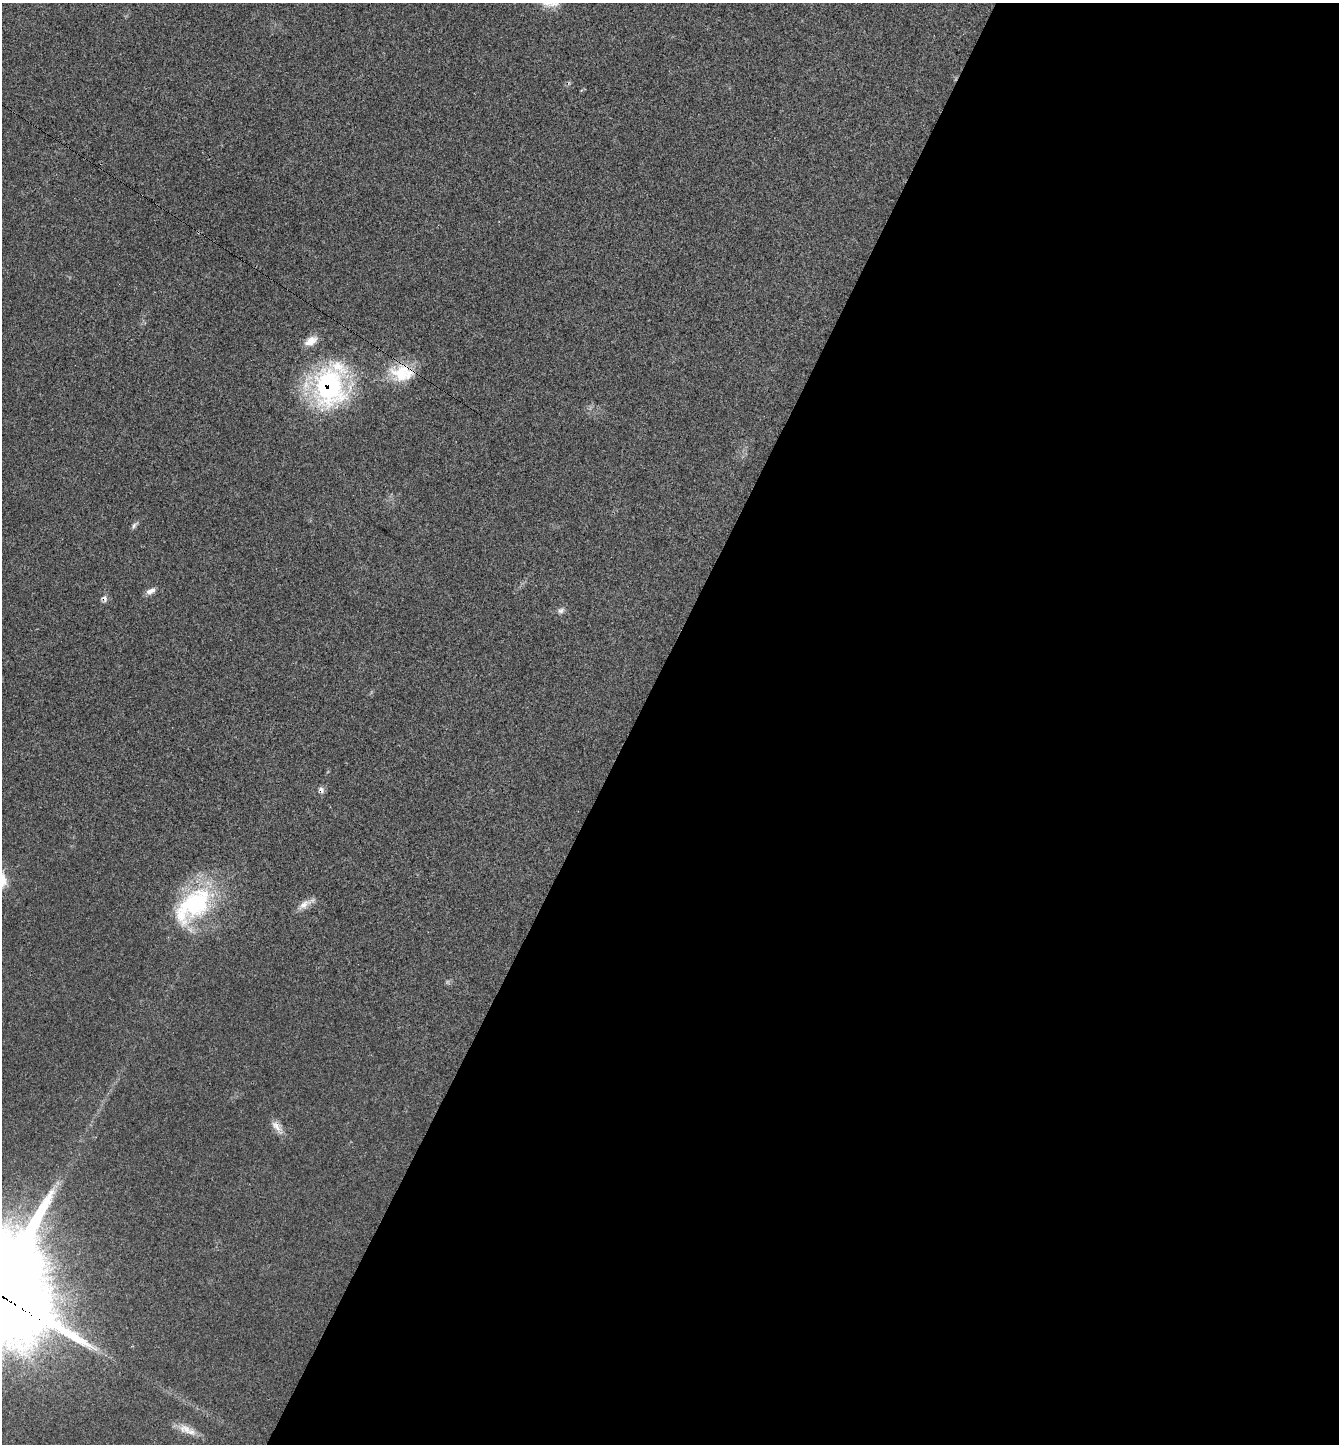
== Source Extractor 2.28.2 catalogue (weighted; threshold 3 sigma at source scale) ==
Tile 12 of 4 x 4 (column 4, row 3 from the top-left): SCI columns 4190-5526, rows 1500-2941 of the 5851 x 5844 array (HDU 1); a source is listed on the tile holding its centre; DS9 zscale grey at full resolution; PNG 1341 x 1446 px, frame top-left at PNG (2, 3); no overlay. Shown black and unused: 53% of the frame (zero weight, under 3 of 4 exposures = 3% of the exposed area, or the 3 px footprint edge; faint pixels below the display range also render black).
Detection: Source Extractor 2.28.2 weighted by HDU 2 'WHT'; one run over the whole footprint, this tile lists its part. Background 0.0232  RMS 0.0039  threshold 0.0175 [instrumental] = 3 sigma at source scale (4.5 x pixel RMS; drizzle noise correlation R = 1.50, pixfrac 1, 0.05/0.05 arcsec/px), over >= 5 px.
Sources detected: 14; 1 too faint to see at this stretch — not listed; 1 inside a brighter listed object's ellipse — not listed separately; the other 12 listed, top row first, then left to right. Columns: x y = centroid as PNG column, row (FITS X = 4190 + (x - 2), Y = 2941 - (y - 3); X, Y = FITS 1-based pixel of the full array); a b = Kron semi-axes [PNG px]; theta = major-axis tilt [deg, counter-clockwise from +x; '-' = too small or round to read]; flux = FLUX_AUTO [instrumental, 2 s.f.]
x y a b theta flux
311 341 15 9 32 4.3
402 373 32 22 -4 15
329 386 43 36 -88 68
134 525 12 5 50 1.1
151 591 12 7 29 2.1
104 598 10 7 -53 1.4
561 611 9 7 31 1.3
321 790 9 7 -62 1.4
304 904 21 8 34 3.3
193 905 59 32 43 47
277 1127 22 9 -51 3.3
186 1429 22 12 -17 4.8
Overlapping masked pixels (flux is a lower limit): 4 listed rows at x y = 402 373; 329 386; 104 598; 321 790